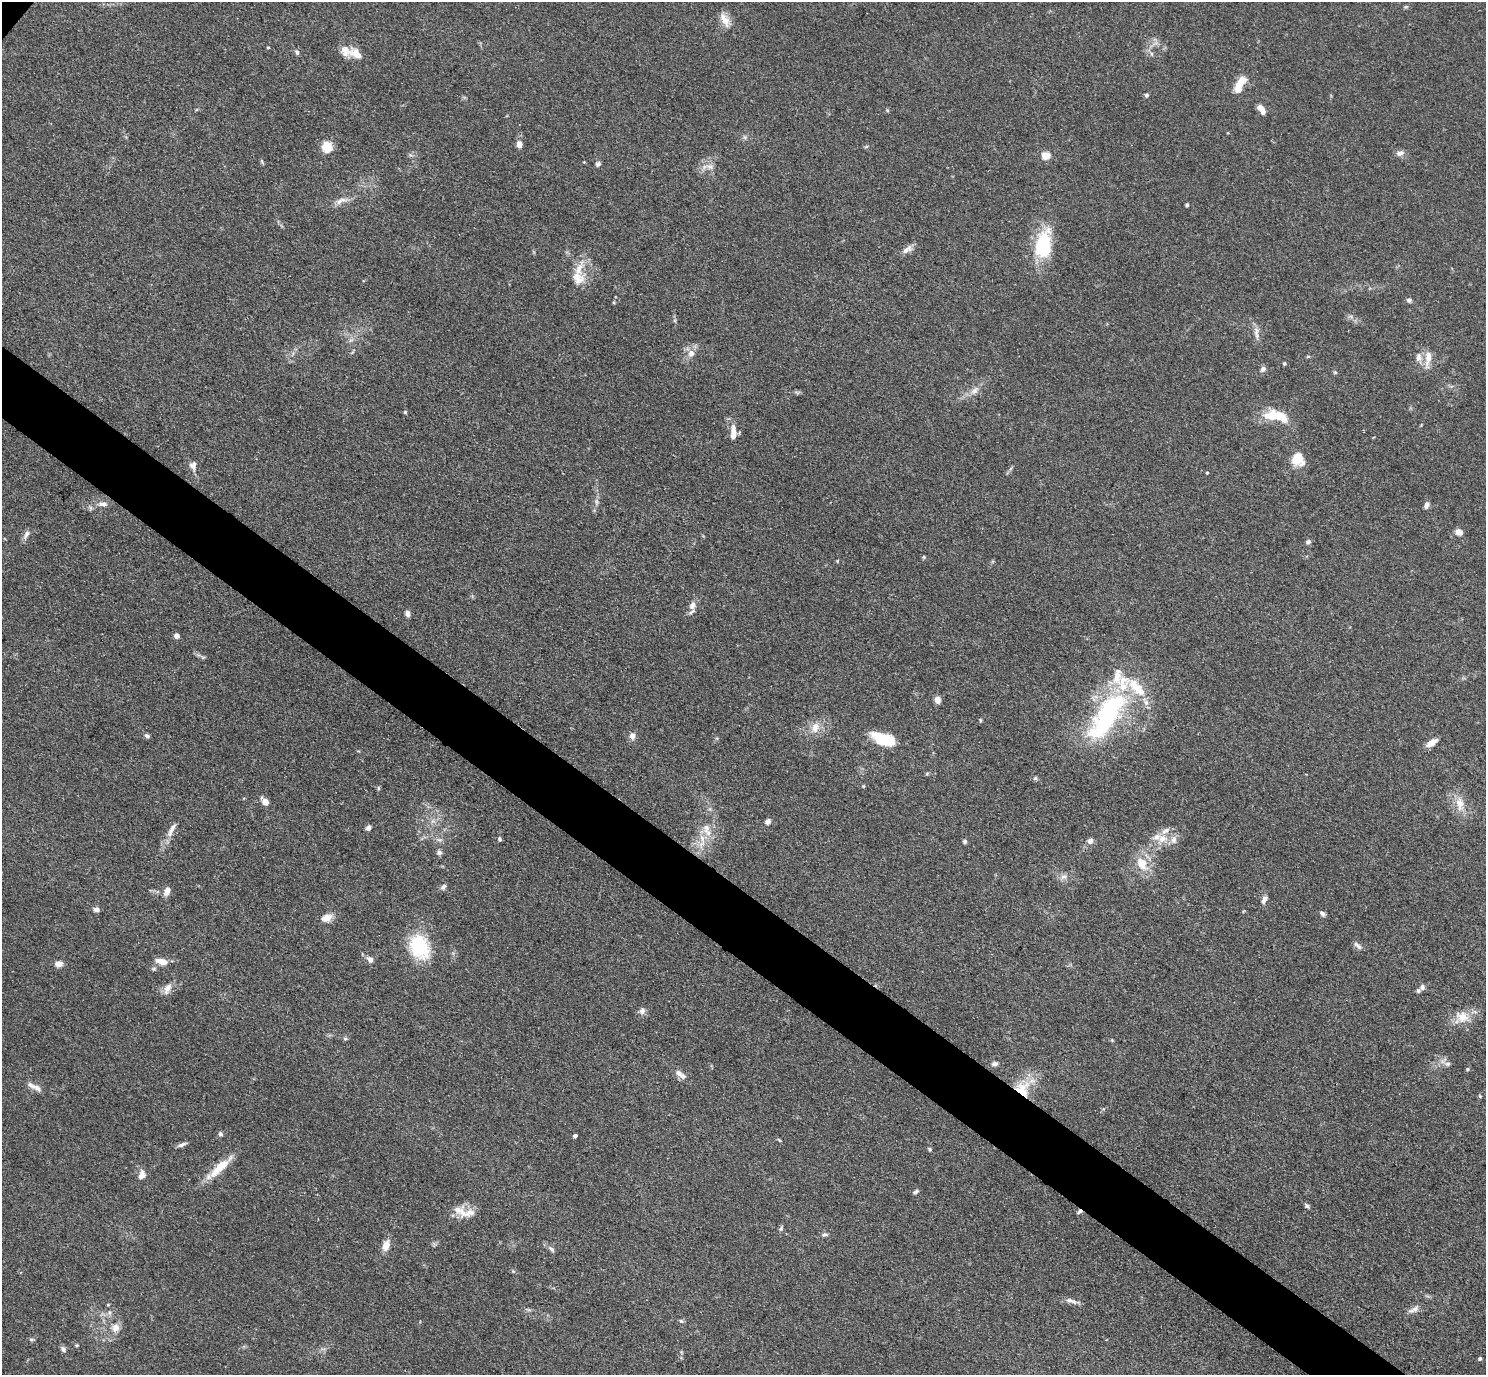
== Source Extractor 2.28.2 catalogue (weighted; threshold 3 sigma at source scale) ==
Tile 6 of 4 x 4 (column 2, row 2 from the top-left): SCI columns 1487-2970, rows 3043-4415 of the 5940 x 5944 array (HDU 1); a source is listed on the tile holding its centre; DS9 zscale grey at full resolution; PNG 1488 x 1377 px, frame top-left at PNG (2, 2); no overlay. Shown black and unused: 5% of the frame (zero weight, under 3 of 4 exposures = <1% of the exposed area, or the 3 px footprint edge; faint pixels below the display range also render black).
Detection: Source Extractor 2.28.2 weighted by HDU 2 'WHT'; one run over the whole footprint, this tile lists its part. Background 0.0727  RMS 0.0056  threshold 0.0253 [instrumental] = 3 sigma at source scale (4.5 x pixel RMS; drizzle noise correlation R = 1.50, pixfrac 1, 0.05/0.05 arcsec/px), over >= 5 px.
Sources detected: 131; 1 inside a brighter object's white glare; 1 cosmic-ray / hot-pixel residue — not listed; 15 inside a brighter listed object's ellipse — not listed separately; the other 114 listed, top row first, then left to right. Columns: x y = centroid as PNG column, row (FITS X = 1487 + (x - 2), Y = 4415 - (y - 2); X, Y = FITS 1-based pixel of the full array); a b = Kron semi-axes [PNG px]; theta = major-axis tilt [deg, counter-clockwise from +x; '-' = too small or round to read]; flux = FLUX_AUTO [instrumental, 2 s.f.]
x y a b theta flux
725 20 19 9 -62 6.1
268 47 4 3 - 0.47
297 52 7 5 -66 1.2
356 54 22 11 -21 6.8
1240 84 22 9 63 8.5
1146 95 5 5 - 0.98
1262 109 11 5 -57 5.8
745 137 7 4 -71 0.93
519 144 8 6 -85 3.2
327 147 12 12 - 8
1400 153 10 7 19 2.6
1046 156 6 5 - 17
598 164 7 6 - 1.4
710 166 10 7 -1 3
341 201 20 7 21 4.2
1187 205 4 4 - 0.84
1043 244 36 19 81 32
907 249 16 8 33 3.3
578 278 18 14 -46 8.3
1409 300 6 6 - 1.3
1256 333 19 5 -84 3.2
691 353 8 7 - 3.8
1418 357 13 8 85 3.3
1428 357 19 9 87 6
1284 363 5 4 - 0.65
1263 369 8 7 - 1.8
1335 372 6 4 0 0.67
975 390 13 7 46 3.5
405 412 5 4 - 0.63
1273 415 19 12 -8 14
733 433 18 7 89 5.9
1298 459 16 14 -62 9.9
193 466 11 9 -82 3
1207 473 3 3 - 0.52
596 502 9 4 -82 1.3
103 504 12 6 -8 2.5
1426 505 8 5 69 2.3
1459 532 8 7 - 3.6
26 535 13 6 61 2.4
1308 542 6 6 - 1.3
924 557 6 3 -72 0.57
837 561 5 3 - 0.43
692 606 12 8 63 3.5
407 613 7 6 - 2
177 636 4 4 - 3.7
937 700 7 6 - 3.5
1106 718 73 31 57 84
980 720 6 4 -89 0.58
815 727 16 10 73 6
147 736 6 5 - 1.4
632 736 7 6 - 3.3
883 739 24 11 -18 22
1431 743 11 6 31 5.6
1035 778 5 5 - 0.85
378 788 6 3 -72 0.7
265 801 10 7 -49 3.8
1460 804 22 11 -83 7.6
768 821 7 6 - 1.9
706 827 15 10 89 6
368 828 7 6 - 1.5
171 830 24 6 63 4.8
500 839 5 4 - 0.93
1162 839 15 11 10 7.5
1090 841 8 7 - 2.2
965 842 5 5 - 1.1
439 852 7 6 - 1.5
1142 864 19 13 -67 11
1063 877 10 6 18 2.3
443 887 8 5 55 1.5
167 891 12 7 71 2.9
1264 899 11 6 62 2.5
96 909 7 5 -7 2.2
1322 913 8 5 -40 1.5
326 918 13 8 17 5.3
1358 946 13 5 -42 1.9
419 947 23 17 -64 36
370 959 8 7 - 2.5
162 961 16 7 -15 5.5
59 964 9 7 4 3.4
1422 987 7 6 - 1.5
167 989 17 8 64 4.1
642 1011 9 8 - 2.2
1462 1017 20 15 -22 9.2
345 1039 6 4 0 0.82
1112 1040 5 4 - 0.57
994 1064 9 6 7 1.7
1448 1064 8 6 2 1.5
1467 1069 5 4 - 0.63
680 1074 18 7 -39 3.8
37 1088 13 7 -33 2.9
1022 1089 24 20 -80 18
1480 1096 5 3 - 0.53
220 1134 6 5 - 1.2
575 1136 4 3 - 1.2
182 1144 12 4 24 1.8
930 1149 5 4 - 0.9
220 1167 36 9 44 13
142 1175 13 9 73 3.7
915 1192 7 4 37 1.3
1307 1206 8 5 -54 1.2
459 1210 25 12 -30 7.4
781 1229 8 5 51 1.1
825 1235 8 5 10 1.4
386 1245 13 8 70 5.4
551 1249 11 5 -43 1.6
1071 1301 17 6 -19 2.8
108 1305 5 3 - 0.48
1415 1309 11 7 38 2.9
681 1321 5 5 - 1
116 1328 12 10 75 4.6
32 1339 8 4 -8 0.82
77 1345 5 4 - 0.66
63 1349 9 6 -58 1.6
1480 1359 4 4 - 1
Overlapping masked pixels (flux is a lower limit): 1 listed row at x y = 1022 1089